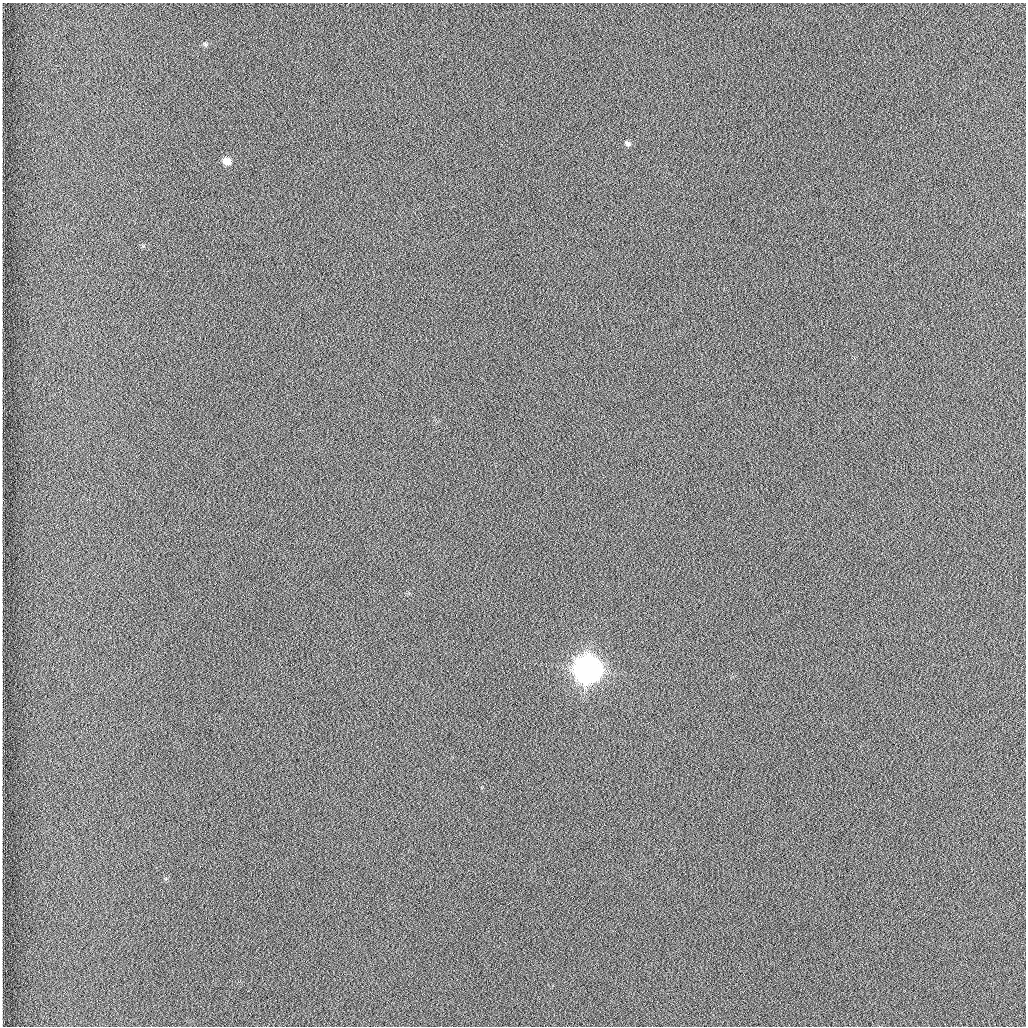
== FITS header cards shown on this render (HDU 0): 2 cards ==
NAXIS1  =                 1024 /fastest changing axis
NAXIS2  =                 1024 /next to fastest changing axis

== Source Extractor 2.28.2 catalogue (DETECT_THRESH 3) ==
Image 1024 x 1024 px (HDU 0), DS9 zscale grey, 1 PNG px = 1 image px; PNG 1028 x 1028 px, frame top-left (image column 1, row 1024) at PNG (2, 3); no overlay
Background 1260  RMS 5.9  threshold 17.7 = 3 sigma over >= 5 px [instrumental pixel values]
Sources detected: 4; all 4 listed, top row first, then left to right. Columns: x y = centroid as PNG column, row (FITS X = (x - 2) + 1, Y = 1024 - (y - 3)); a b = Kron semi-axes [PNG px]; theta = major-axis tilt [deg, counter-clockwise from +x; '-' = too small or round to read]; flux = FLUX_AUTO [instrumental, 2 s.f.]
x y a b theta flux
205 44 7 4 -46 640
627 144 9 6 -31 1200
226 161 9 7 -13 3800
587 669 9 9 - 800000